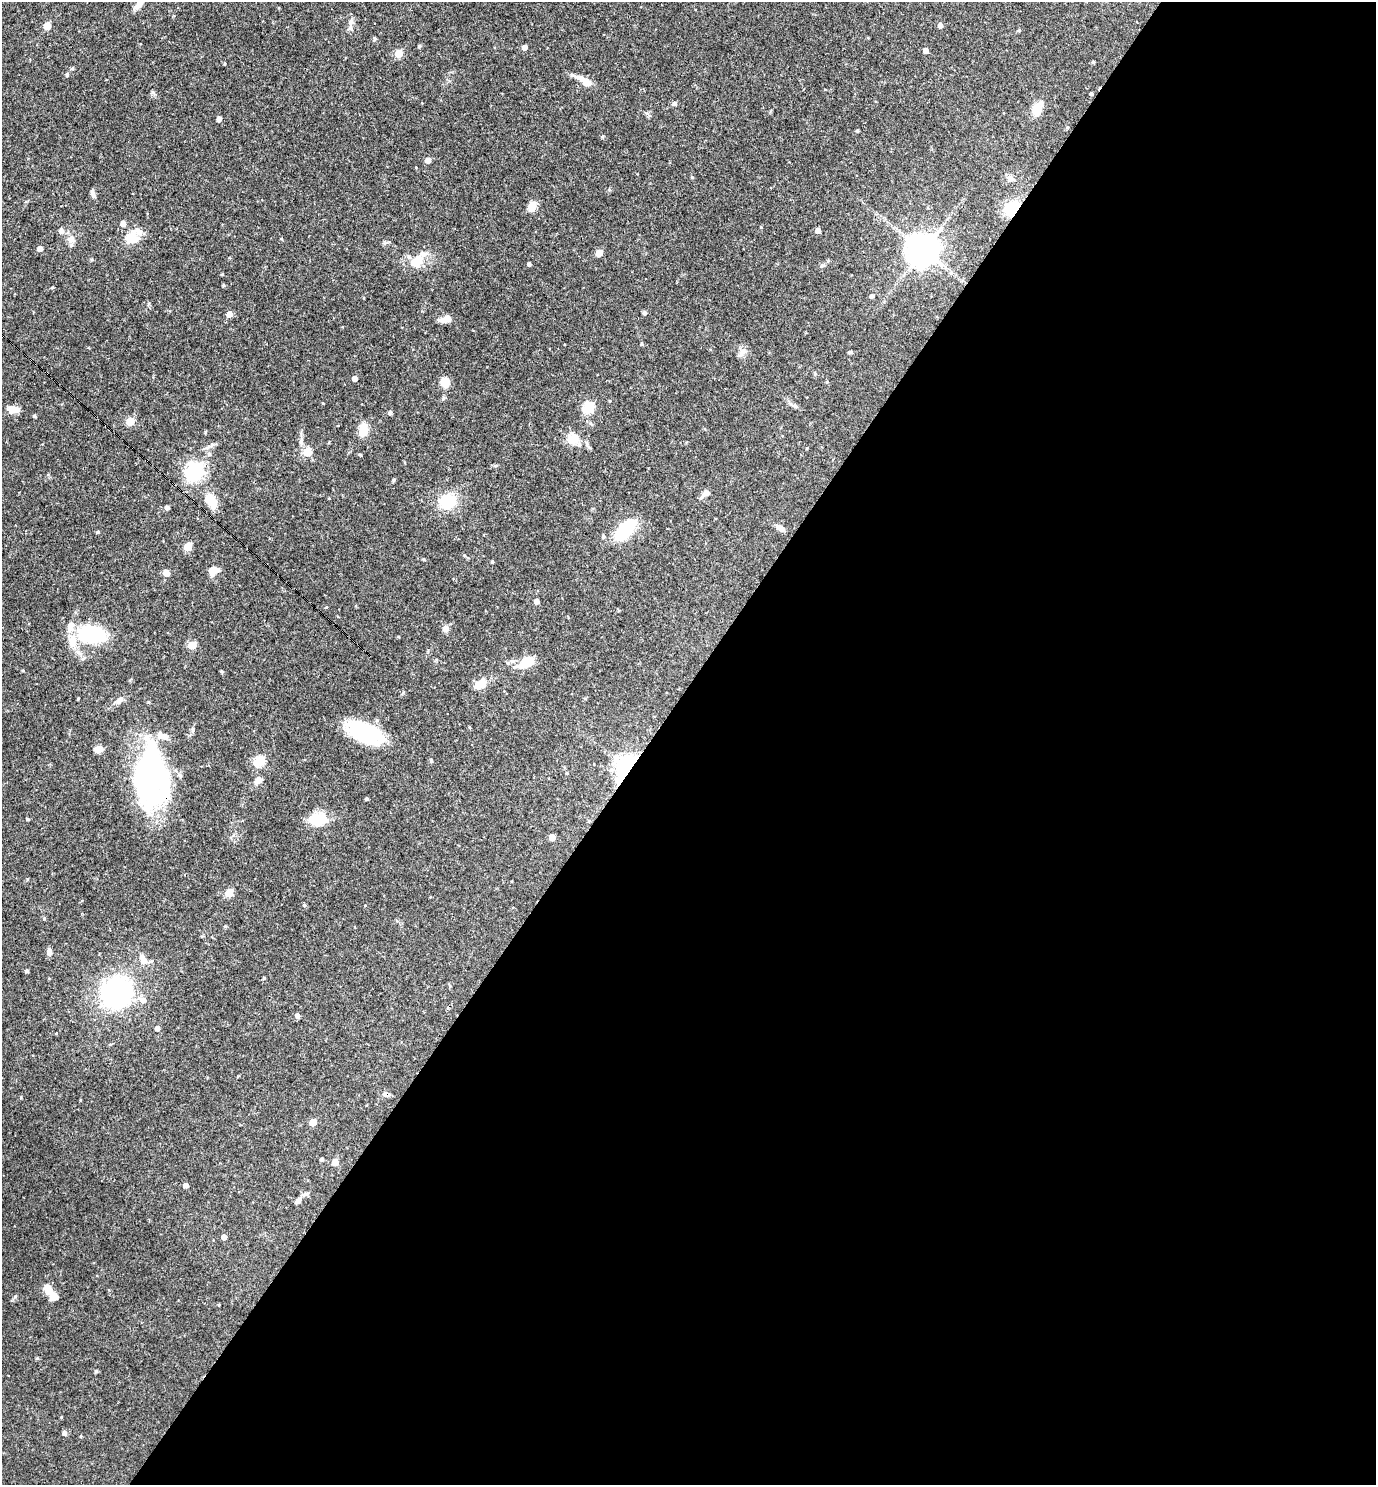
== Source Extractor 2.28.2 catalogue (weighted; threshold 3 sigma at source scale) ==
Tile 12 of 4 x 4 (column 4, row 3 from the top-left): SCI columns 4272-5645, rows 1484-2966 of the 5935 x 5931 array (HDU 1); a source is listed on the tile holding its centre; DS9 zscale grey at full resolution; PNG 1378 x 1487 px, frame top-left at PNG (2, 2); no overlay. Shown black and unused: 53% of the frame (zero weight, under 3 of 4 exposures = <1% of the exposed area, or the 3 px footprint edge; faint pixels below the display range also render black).
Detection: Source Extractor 2.28.2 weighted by HDU 2 'WHT'; one run over the whole footprint, this tile lists its part. Background 0.055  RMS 0.0032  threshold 0.0145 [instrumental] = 3 sigma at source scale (4.5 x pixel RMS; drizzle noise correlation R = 1.50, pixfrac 1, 0.05/0.05 arcsec/px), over >= 5 px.
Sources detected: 140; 2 inside a brighter object's white glare — not listed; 7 inside a brighter listed object's ellipse — not listed separately; the other 131 listed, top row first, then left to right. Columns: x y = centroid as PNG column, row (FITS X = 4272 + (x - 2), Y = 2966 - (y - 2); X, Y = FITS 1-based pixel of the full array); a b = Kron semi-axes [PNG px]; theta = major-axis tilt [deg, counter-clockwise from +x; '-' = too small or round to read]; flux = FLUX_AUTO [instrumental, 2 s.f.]
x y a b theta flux
139 4 15 6 50 2.4
351 22 10 8 68 1.5
940 25 5 4 - 1.5
47 26 5 5 - 6.7
1019 30 4 4 - 0.35
374 39 6 3 71 0.37
419 46 5 4 - 0.49
524 47 4 4 - 2.2
926 51 4 4 - 1.8
399 53 5 5 - 8.8
1093 62 3 3 - 0.42
72 68 5 4 - 0.5
67 74 5 4 - 0.52
584 81 21 7 -31 4.5
1091 93 4 4 - 0.46
675 103 5 5 - 0.83
1037 110 16 12 88 4
219 119 4 4 - 1.8
857 131 4 4 - 0.32
428 160 5 4 - 2.2
692 177 5 4 - 0.35
1010 179 9 6 -41 1.1
609 190 5 5 - 0.44
93 195 9 6 -62 1
532 206 10 8 66 3.5
1012 208 15 11 42 11
123 224 5 5 - 1.9
61 231 6 6 - 1.4
818 231 4 4 - 1.8
131 238 17 13 15 5.6
71 239 10 8 69 2.2
281 239 4 3 - 0.26
40 249 4 4 - 2.2
923 250 10 10 - 510
599 253 5 5 - 5.2
418 258 22 9 88 3.7
529 264 4 3 - 0.74
822 266 6 4 2 0.49
222 274 4 3 - 0.28
223 285 4 4 - 0.37
872 296 5 4 - 0.92
644 312 4 4 - 0.83
229 314 5 5 - 3
446 319 10 6 20 3.6
642 344 4 4 - 0.42
850 352 5 4 - 0.42
742 353 16 7 47 1.6
354 379 4 4 - 2
445 382 8 7 - 5.6
827 382 4 4 - 0.37
794 405 7 4 -1 0.61
588 407 6 5 - 26
13 409 13 8 0 3
390 413 4 4 - 0.77
35 416 4 3 - 0.51
130 421 5 5 - 9.7
363 430 13 8 86 5.9
572 439 15 13 65 4.1
301 441 13 6 87 1.4
210 446 17 4 24 1.2
807 448 4 3 - 0.23
307 452 5 5 - 9.8
209 454 6 5 - 0.67
360 454 4 3 - 0.33
195 472 7 7 - 130
394 480 5 4 - 0.38
706 493 10 7 31 1.6
211 501 17 9 -58 6.3
448 501 13 12 - 14
167 507 4 4 - 1.2
780 527 12 6 -34 1.5
626 529 25 12 44 16
98 532 5 3 - 0.41
603 536 4 4 - 0.63
188 546 5 5 - 10
423 559 4 4 - 0.35
492 562 4 3 - 0.34
213 571 9 7 22 3.7
166 573 5 5 - 4.6
536 601 4 4 - 1.8
326 607 4 3 - 0.27
445 629 8 7 - 1.6
91 634 24 15 -8 24
72 641 23 10 -81 4.7
192 645 5 5 - 11
527 662 12 8 23 9.1
222 672 5 3 - 0.32
481 684 16 10 31 4.1
78 699 3 2 - 0.32
119 700 11 6 33 1.4
149 702 4 3 - 0.29
469 727 5 3 - 0.25
193 730 8 4 -90 0.62
365 733 37 18 -23 23
98 749 7 5 -1 3.9
259 761 5 5 - 22
431 761 5 4 - 0.46
627 768 10 7 58 190
567 773 4 4 - 0.29
150 777 57 30 89 86
258 780 9 6 40 1.9
366 799 3 3 - 0.56
27 819 4 3 - 0.36
318 819 15 11 0 10
552 837 5 4 - 3.5
229 893 5 5 - 12
304 905 5 4 - 0.48
44 918 5 4 - 0.34
49 952 8 6 -87 1.5
143 960 15 8 -66 2.4
27 971 4 4 - 0.63
264 978 3 3 - 0.33
117 992 21 20 - 70
143 1000 7 6 - 2.4
297 1015 5 4 - 1.1
157 1028 4 4 - 1.8
56 1033 3 3 - 0.24
387 1094 9 6 -22 1.2
21 1097 4 3 - 0.29
80 1100 4 3 - 0.22
313 1122 5 5 - 4.8
322 1159 4 3 - 0.6
335 1162 5 5 - 3.9
186 1185 4 4 - 1.6
298 1201 10 5 45 1.2
224 1237 4 4 - 2.1
48 1290 12 8 -64 4.3
219 1305 3 3 - 0.28
96 1371 5 4 - 0.42
64 1433 5 5 - 1.1
81 1436 5 3 - 0.27
Overlapping masked pixels (flux is a lower limit): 4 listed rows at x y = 1012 208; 627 768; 150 777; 387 1094
Isophote crosses this tile's border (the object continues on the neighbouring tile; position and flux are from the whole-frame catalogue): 1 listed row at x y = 139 4
Unlisted compact peaks at least as high as the median listed source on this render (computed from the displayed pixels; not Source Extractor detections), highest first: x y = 15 1296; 761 227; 152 92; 443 398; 602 137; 384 243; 323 403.